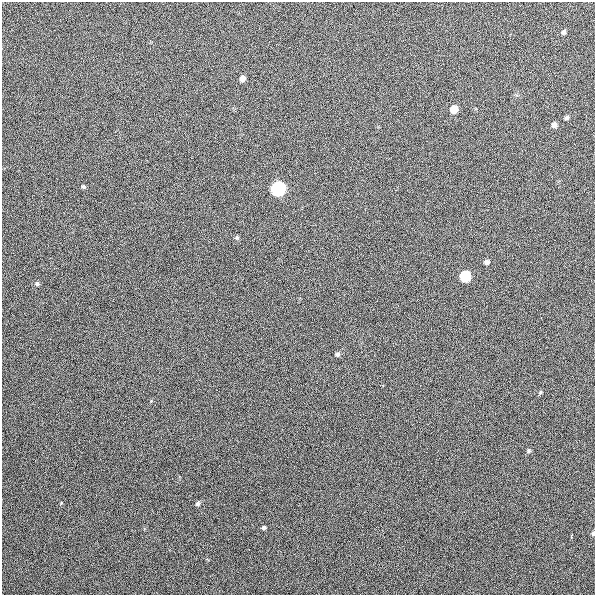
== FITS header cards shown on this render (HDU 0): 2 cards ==
NAXIS1  =                  593
NAXIS2  =                  593

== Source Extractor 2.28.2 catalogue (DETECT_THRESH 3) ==
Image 593 x 593 px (HDU 0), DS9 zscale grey, 1 PNG px = 1 image px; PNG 597 x 597 px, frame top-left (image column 1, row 593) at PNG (2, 2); no overlay
Background 907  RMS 13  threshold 37.9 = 3 sigma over >= 5 px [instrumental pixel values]
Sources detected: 18; all 18 listed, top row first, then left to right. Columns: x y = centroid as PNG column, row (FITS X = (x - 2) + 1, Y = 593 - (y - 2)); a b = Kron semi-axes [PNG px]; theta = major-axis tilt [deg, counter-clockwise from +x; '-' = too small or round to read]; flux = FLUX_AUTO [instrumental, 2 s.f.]
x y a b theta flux
563 32 5 4 - 2100
242 78 5 5 - 4700
454 109 6 5 - 14000
566 118 5 5 - 1900
554 125 6 5 - 3800
83 186 6 4 -58 1300
278 189 7 6 - 300000
237 238 6 5 - 1300
487 262 6 5 - 2600
465 276 7 6 - 64000
37 283 6 6 - 1700
338 354 5 5 - 1700
540 392 5 4 - 1000
529 451 5 5 - 1400
198 503 6 5 - 1800
264 528 5 4 - 1600
593 533 6 4 77 1300
571 536 4 2 - 1000
At the frame edge (FLAGS 8, measured only in part): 1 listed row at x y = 593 533